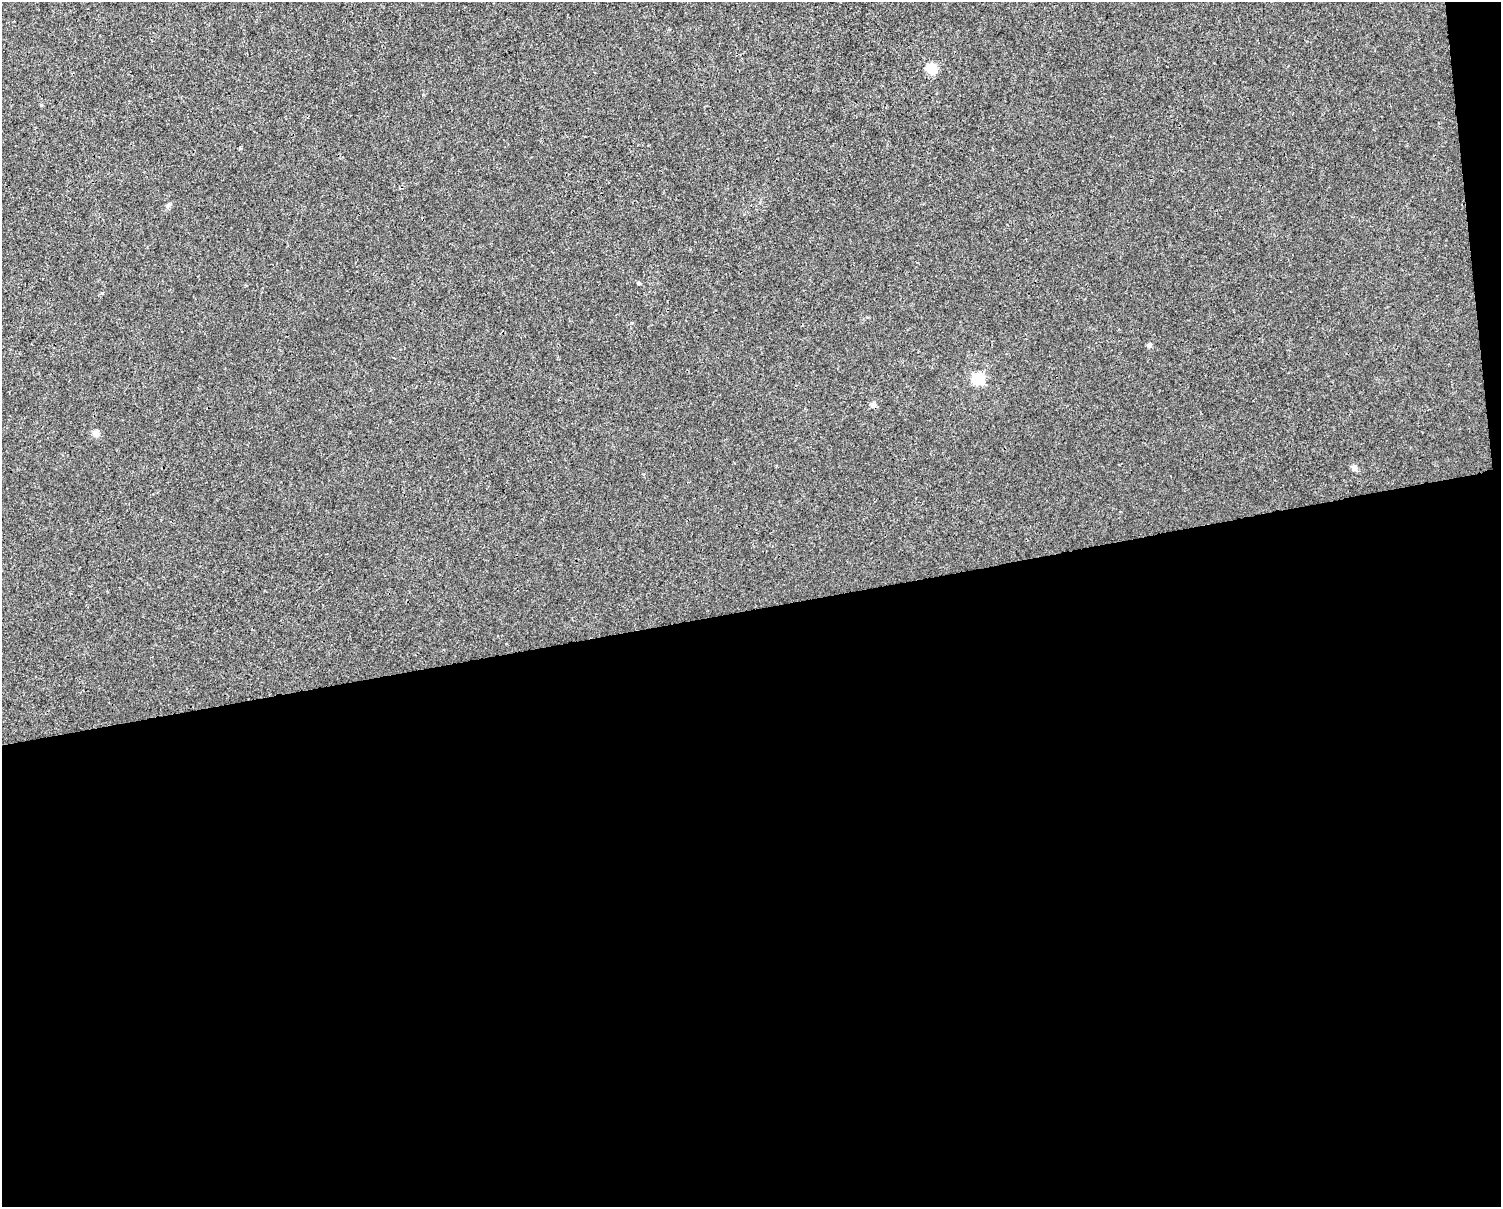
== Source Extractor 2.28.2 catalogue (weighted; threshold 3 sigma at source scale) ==
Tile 12 of 3 x 4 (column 3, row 4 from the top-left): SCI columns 3022-4520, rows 1-1205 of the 4589 x 4819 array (HDU 1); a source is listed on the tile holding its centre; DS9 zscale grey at full resolution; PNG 1503 x 1209 px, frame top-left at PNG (2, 2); no overlay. Shown black and unused: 50% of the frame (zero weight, under 3 of 4 exposures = <1% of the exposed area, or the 3 px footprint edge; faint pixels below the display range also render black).
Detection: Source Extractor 2.28.2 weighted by HDU 2 'WHT'; one run over the whole footprint, this tile lists its part. Background 0.00145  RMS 0.002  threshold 0.00914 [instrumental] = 3 sigma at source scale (4.5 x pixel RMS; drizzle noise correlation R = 1.50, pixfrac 1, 0.0396/0.0396 arcsec/px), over >= 5 px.
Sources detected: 9; all 9 listed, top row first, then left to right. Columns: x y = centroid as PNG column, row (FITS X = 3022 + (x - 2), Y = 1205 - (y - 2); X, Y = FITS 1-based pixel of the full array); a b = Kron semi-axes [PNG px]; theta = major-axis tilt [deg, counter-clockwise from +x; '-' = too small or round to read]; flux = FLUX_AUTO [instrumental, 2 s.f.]
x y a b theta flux
931 68 6 5 - 13
41 105 6 4 89 0.2
168 205 9 5 51 0.52
639 283 4 4 - 0.22
1149 345 5 4 - 0.8
978 379 6 6 - 24
873 404 5 5 - 1.3
96 433 4 4 - 2.5
1354 468 5 4 - 1.9